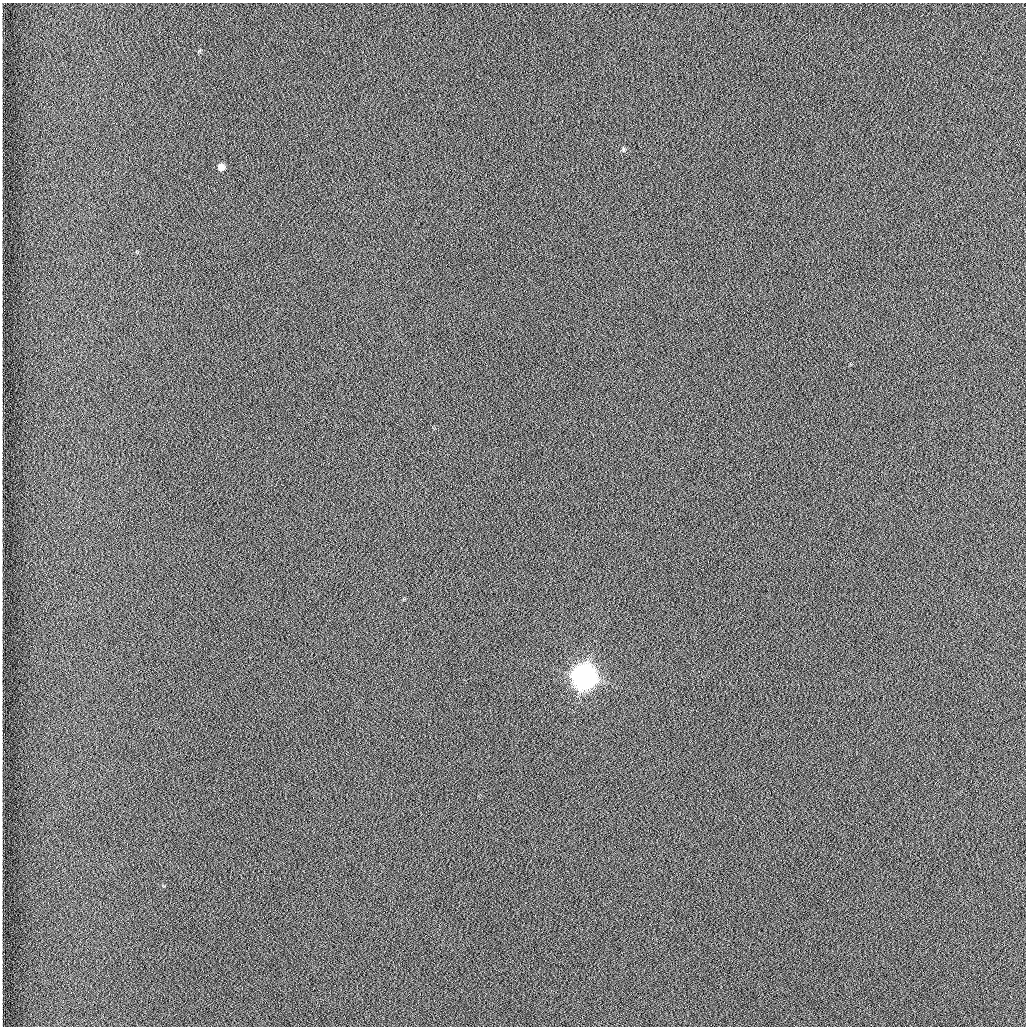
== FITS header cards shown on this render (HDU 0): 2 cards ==
NAXIS1  =                 1024 /fastest changing axis
NAXIS2  =                 1024 /next to fastest changing axis

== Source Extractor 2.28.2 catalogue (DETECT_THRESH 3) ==
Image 1024 x 1024 px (HDU 0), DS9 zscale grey, 1 PNG px = 1 image px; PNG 1028 x 1028 px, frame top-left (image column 1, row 1024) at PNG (2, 3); no overlay
Background 1260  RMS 5.9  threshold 17.7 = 3 sigma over >= 5 px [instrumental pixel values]
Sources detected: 3; all 3 listed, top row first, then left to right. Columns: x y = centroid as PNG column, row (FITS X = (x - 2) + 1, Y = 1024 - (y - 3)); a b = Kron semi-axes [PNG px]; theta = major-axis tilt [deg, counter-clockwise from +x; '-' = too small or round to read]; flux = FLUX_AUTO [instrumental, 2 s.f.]
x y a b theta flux
623 149 7 5 88 700
221 167 7 7 - 2600
584 676 9 9 - 630000